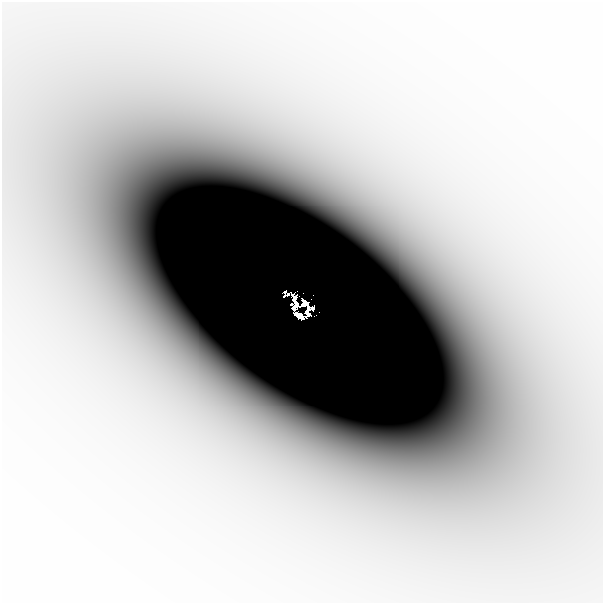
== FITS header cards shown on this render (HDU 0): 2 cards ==
NAXIS1  =                  601
NAXIS2  =                  601

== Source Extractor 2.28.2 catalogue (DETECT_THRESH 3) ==
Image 601 x 601 px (HDU 0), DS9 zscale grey, 1 PNG px = 1 image px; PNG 605 x 605 px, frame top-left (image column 1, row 601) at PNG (2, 2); no overlay
Background -4.89e-06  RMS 1.3e-06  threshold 3.91e-06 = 3 sigma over >= 5 px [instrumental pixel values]
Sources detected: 6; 4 with non-positive FLUX_AUTO (blend fragments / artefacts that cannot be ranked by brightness) are not listed; the other 2 listed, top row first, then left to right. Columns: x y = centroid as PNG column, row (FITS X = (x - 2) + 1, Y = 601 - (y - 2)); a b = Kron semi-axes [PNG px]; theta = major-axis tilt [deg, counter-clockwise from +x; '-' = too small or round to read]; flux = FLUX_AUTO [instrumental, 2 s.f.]
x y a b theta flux
296 304 12 6 -73 0.27
277 404 49 26 -30 0.0079
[4 non-positive-flux detections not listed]